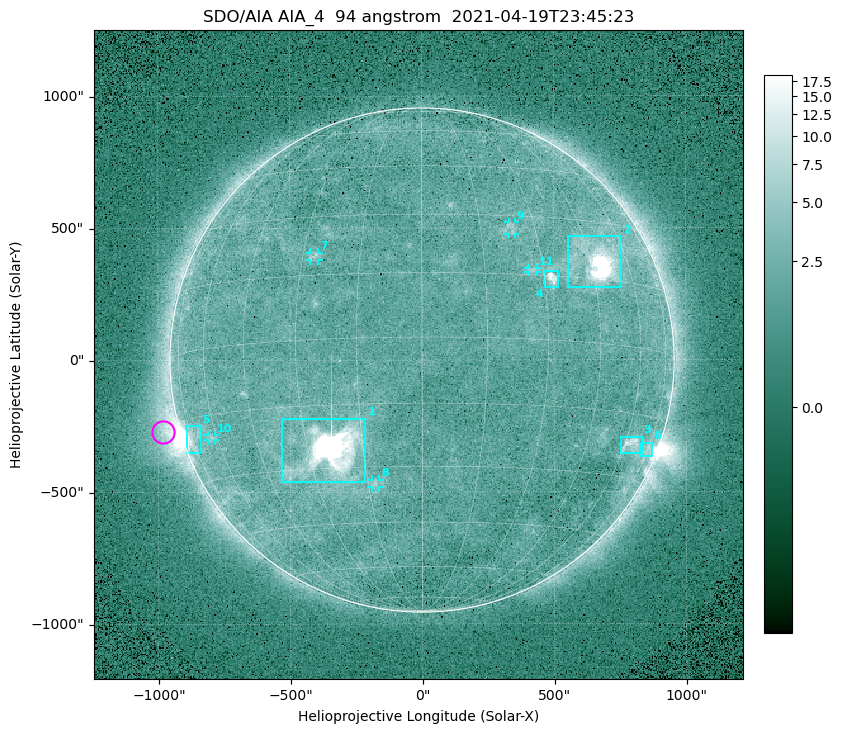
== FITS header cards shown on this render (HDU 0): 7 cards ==
TELESCOP= 'SDO/AIA '
INSTRUME= 'AIA_4   '
WAVELNTH=                   94
WAVEUNIT= 'angstrom'
DATE-OBS= '2021-04-19T23:45:23.12'
CTYPE1  = 'HPLN-TAN'
CTYPE2  = 'HPLT-TAN'

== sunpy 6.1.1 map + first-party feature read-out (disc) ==
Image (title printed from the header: SDO/AIA AIA_4  94 angstrom  2021-04-19T23:45:23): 512 x 512 px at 4.8 arcsec/px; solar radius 955 arcsec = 199 px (full disc in frame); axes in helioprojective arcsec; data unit not stated in the header (colour bar unlabelled)
Orientation: roll -0.138 deg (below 1 deg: not rotated)
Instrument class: DISC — disc imager (sunpy class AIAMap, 94 A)
Bright regions (active regions / flare kernels): reference = the median radial profile (limb darkening/brightening removed); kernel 5 px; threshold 5 sigma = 2.59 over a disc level ~1.82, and >= 1.15x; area >= 9 px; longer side >= 5 px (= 24 arcsec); searched inside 0.97 R_sun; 11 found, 11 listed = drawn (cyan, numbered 1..; 5 of them under ~33 arcsec drawn as corner ticks so the feature stays visible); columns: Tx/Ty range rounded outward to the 10 arcsec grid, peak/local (2 s.f.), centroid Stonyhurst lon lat
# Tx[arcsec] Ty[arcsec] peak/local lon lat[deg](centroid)
1 -540..-210 -460..-220 2210 -24 -26
2 550..760 270..470 42 +48 +19
3 750..830 -360..-290 4.8 +63 -22
4 460..520 270..340 6.9 +32 +14
5 -900..-840 -350..-250 6 -73 -19
6 820..870 -370..-310 3.2 +74 -22
7 -430..-390 380..410 3 -27 +20
8 -190..-160 -480..-450 3 -13 -34
9 330..360 470..520 2.9 +23 +27
10 -810..-780 -300..-280 2.8 -63 -20
11 400..440 330..350 2.8 +27 +16
Off-limb structures (1.02-1.3 R_sun): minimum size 50 px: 6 found; the strongest spans PA ~90..115 deg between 1.02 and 1.22 R_sun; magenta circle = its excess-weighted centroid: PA ~105 deg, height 1.07 R_sun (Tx ~-980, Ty ~-270 arcsec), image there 4.6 x the reference